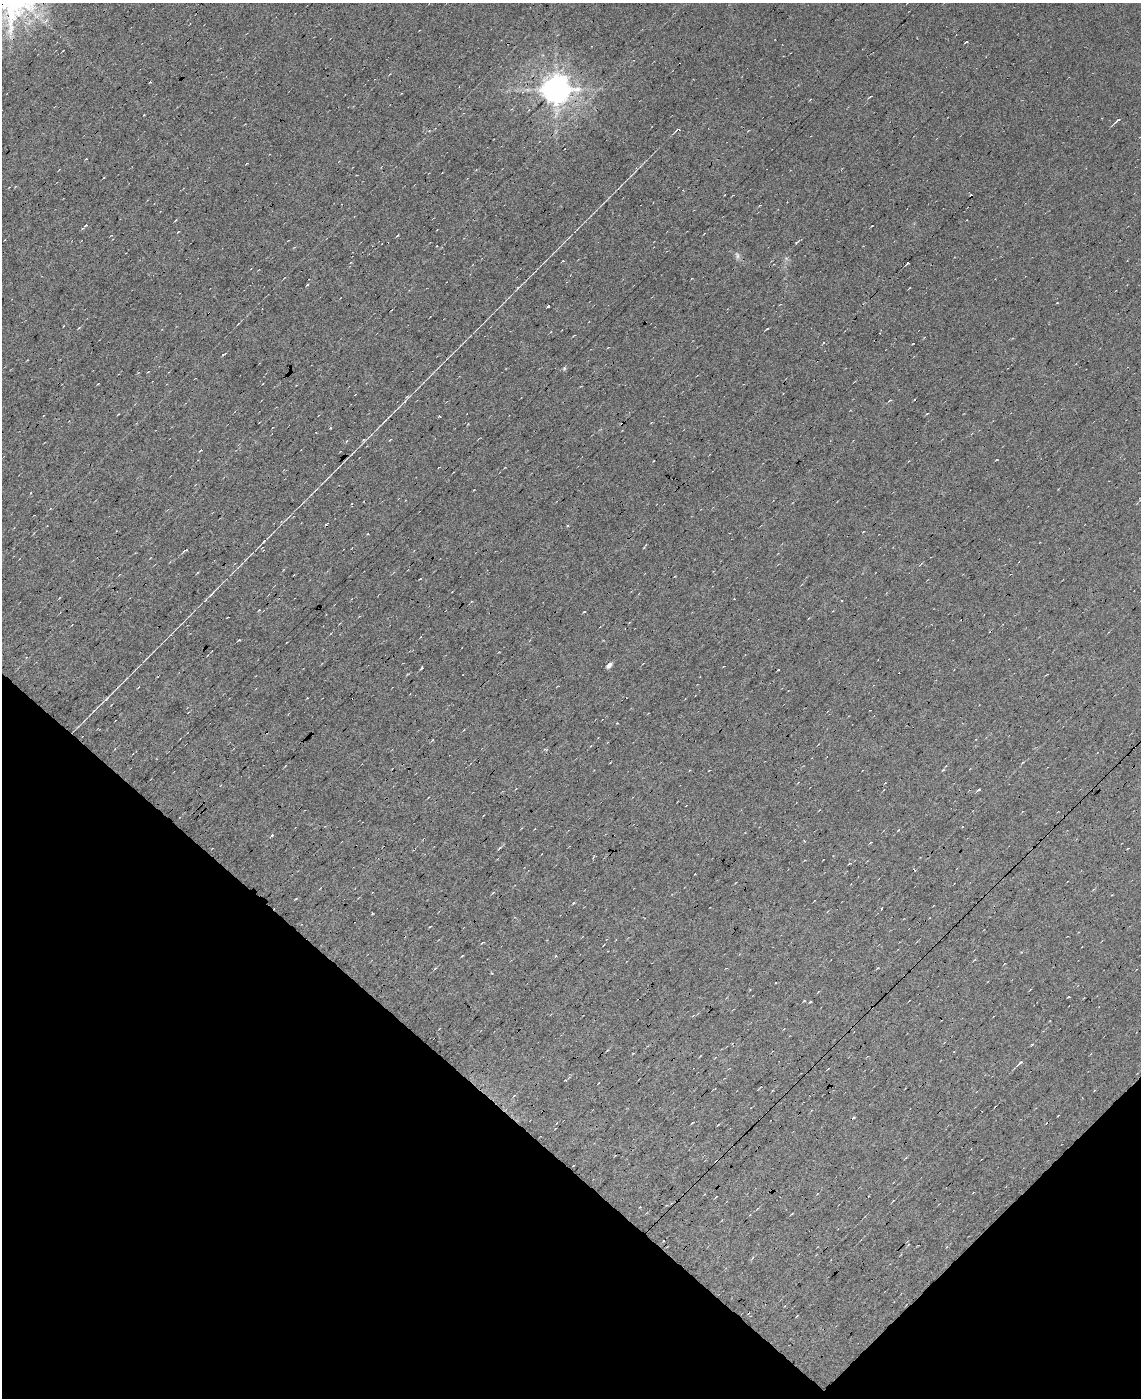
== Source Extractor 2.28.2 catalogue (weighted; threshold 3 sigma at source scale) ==
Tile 11 of 4 x 3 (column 3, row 3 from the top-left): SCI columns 2277-3415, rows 192-1587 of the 4553 x 4537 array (HDU 1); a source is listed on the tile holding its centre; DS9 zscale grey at full resolution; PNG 1143 x 1400 px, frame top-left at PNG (2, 3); no overlay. Shown black and unused: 22% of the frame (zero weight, under 7 of 13 exposures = <1% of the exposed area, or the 3 px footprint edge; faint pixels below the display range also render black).
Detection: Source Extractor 2.28.2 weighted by HDU 2 'WHT'; one run over the whole footprint, this tile lists its part. Background 0.02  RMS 0.0068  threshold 0.0279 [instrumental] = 3 sigma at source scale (4.09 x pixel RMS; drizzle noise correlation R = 1.36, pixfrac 0.8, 0.0396/0.0396 arcsec/px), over >= 5 px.
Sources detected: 70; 14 cosmic-ray / hot-pixel residue — not listed; the other 56 listed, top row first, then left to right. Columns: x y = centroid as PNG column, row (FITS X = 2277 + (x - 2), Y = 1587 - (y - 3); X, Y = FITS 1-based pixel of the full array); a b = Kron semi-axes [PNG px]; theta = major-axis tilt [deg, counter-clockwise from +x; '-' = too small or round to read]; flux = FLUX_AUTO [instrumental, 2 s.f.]
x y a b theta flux
966 41 3 2 - 0.85
556 89 9 8 - 900
870 97 4 2 - 0.5
1117 120 8 3 40 1.7
678 129 5 3 - 1.6
86 159 3 2 - 0.42
725 195 3 2 - 0.44
86 225 4 3 - 0.71
872 225 3 2 - 0.36
397 235 4 3 - 0.61
797 242 8 3 39 0.9
737 256 9 4 -89 1.6
563 260 3 2 - 0.51
908 263 3 3 - 2
307 284 3 2 - 0.67
548 306 3 2 - 0.81
767 329 4 3 - 0.55
574 335 3 2 - 0.39
564 368 6 5 - 0.87
355 394 3 2 - 0.5
890 400 4 2 - 0.64
927 413 4 2 - 0.42
385 421 7 2 44 0.89
200 450 4 3 - 0.7
996 460 3 2 - 0.41
505 467 3 2 - 0.35
31 493 4 2 - 0.51
185 550 10 3 31 0.95
584 612 3 2 - 0.49
239 640 4 2 - 0.65
609 665 6 4 42 3.2
422 668 3 2 - 0.82
307 698 3 2 - 0.4
617 723 3 3 - 0.37
432 740 5 3 - 0.51
545 750 6 3 -21 0.66
885 783 3 3 - 0.46
979 789 3 3 - 1.4
962 826 3 2 - 0.45
272 835 3 3 - 0.81
499 848 6 3 51 0.74
849 863 4 2 - 0.49
493 893 5 3 - 0.54
296 898 4 2 - 0.49
430 927 3 2 - 0.39
483 942 4 2 - 0.67
462 956 3 2 - 0.55
775 983 2 2 - 0.53
1069 997 3 2 - 0.51
804 1001 3 2 - 0.45
810 1001 3 2 - 0.59
1021 1062 5 3 - 2.6
692 1123 3 2 - 0.53
718 1124 3 2 - 0.61
716 1197 4 2 - 0.5
792 1213 4 2 - 0.46
Overlapping masked pixels (flux is a lower limit): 1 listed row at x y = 556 89
Unlisted compact peaks at least as high as the median listed source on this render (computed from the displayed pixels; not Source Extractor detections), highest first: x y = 264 541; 11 27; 518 288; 106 699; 573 903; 405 401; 363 440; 898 830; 223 355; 144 115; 1057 303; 178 232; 943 770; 211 594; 492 973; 372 913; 567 526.